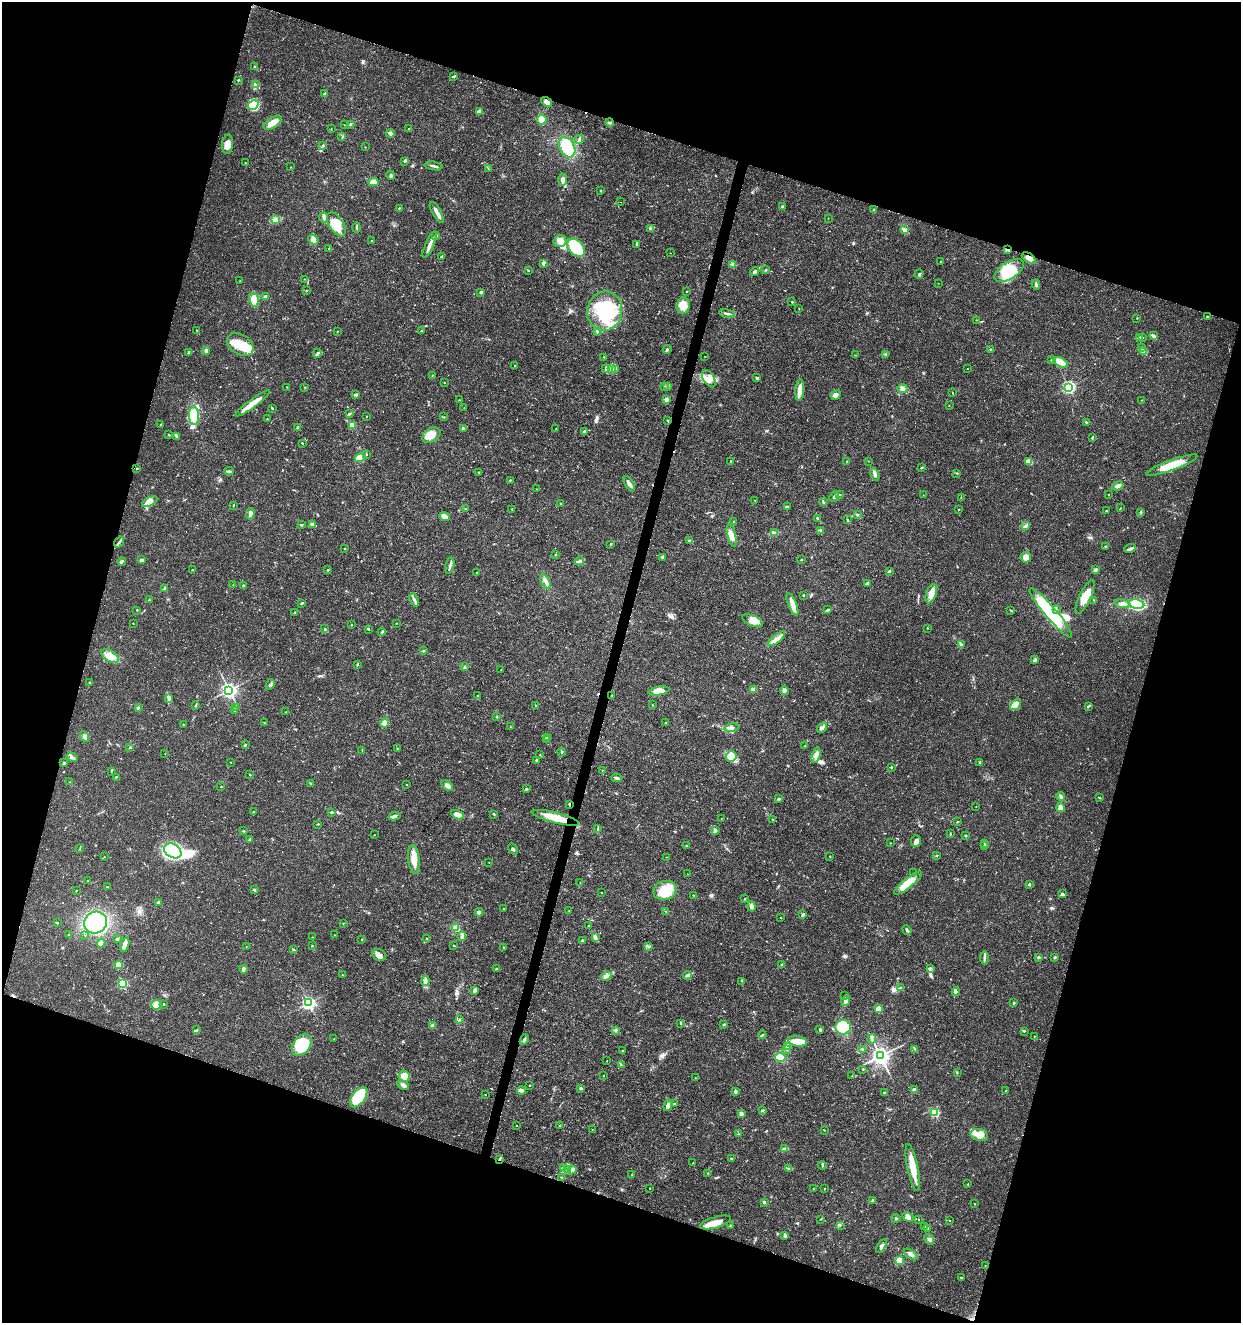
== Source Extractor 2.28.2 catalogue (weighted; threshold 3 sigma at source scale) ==
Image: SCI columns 285-5240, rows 6-5286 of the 5462 x 5297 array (HDU 1 of 3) = the unmasked area's bounding box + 8 px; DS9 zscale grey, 4 x 4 block average (1 PNG px = mean of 4 x 4 image px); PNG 1243 x 1325 px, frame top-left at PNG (2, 2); each listed source drawn as its Kron ellipse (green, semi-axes under 4 px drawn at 4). Shown black and unused: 36% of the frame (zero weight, under 3 of 4 exposures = <1% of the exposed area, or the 3 px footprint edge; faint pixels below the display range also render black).
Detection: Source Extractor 2.28.2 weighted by HDU 2 'WHT'. Background 0.0178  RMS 0.0021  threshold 0.00932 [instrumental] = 3 sigma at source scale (4.5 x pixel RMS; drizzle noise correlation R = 1.50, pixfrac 1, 0.0396/0.0396 arcsec/px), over >= 5 px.
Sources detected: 655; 5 inside a brighter object's white glare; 7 cosmic-ray / hot-pixel residue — neither listed nor drawn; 14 coinciding with a brighter row at this scale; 36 inside a brighter listed object's ellipse — not listed separately; of the other 593, all 500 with FLUX_AUTO >= 0.389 (the completeness limit of this list) listed and drawn (93 fainter detections not listed), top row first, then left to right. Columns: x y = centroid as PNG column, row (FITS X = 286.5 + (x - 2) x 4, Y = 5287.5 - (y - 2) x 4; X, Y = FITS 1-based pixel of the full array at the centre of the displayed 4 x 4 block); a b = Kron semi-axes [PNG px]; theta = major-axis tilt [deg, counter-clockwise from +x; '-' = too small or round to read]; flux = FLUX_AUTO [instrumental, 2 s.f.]
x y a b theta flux
254 66 2 2 - 0.72
453 76 4 2 - 1.3
238 80 2 2 - 0.81
255 85 3 2 - 1.5
325 94 3 2 - 3.2
546 102 6 4 -35 4.9
253 105 6 3 31 37
480 111 4 3 - 5.7
542 120 5 5 - 13
273 123 10 5 33 12
610 123 4 2 - 1.8
350 124 3 2 - 1.4
345 125 2 2 - 0.49
331 129 2 2 - 0.43
409 129 2 2 - 0.46
390 133 4 3 - 4
342 137 2 2 - 0.55
579 139 4 3 - 2.1
227 144 10 5 85 11
323 146 3 2 - 1.1
365 147 2 2 - 0.42
567 147 11 7 -61 43
404 161 2 2 - 0.74
245 163 2 2 - 0.69
434 166 9 2 -9 3.1
290 167 2 2 - 0.41
488 168 2 2 - 0.76
391 175 5 2 - 2.2
563 180 6 4 88 5.2
373 182 5 3 - 11
601 191 2 2 - 0.69
621 202 2 2 - 1.4
782 207 3 3 - 2.8
399 208 2 2 - 0.85
874 210 2 2 - 3.2
437 212 12 3 -60 6.2
323 217 5 2 - 2.4
828 218 2 2 - 0.41
276 219 2 2 - 1.2
336 224 13 7 -58 24
356 227 5 2 - 1.3
651 229 3 2 - 1.3
905 230 4 3 - 2.2
436 235 2 2 - 5.2
313 240 6 4 -37 4.6
372 241 2 2 - 0.75
560 241 6 6 - 10
637 244 3 2 - 0.93
430 245 14 3 66 6.5
576 248 11 7 -43 50
329 249 2 2 - 0.58
1008 250 4 2 - 1.4
670 253 2 2 - 0.4
442 256 4 2 - 1.4
1029 258 8 3 -34 8.1
941 262 2 2 - 0.65
543 263 3 2 - 3.5
733 264 4 3 - 1.9
766 270 2 2 - 0.82
1009 270 16 8 33 52
528 271 2 2 - 1.6
755 271 5 2 - 3.7
919 274 5 2 - 0.99
304 279 3 2 - 0.72
239 281 2 2 - 0.48
938 283 2 2 - 0.47
1036 284 5 2 - 2.5
306 290 2 2 - 0.46
687 291 2 2 - 0.67
481 292 2 2 - 5.6
265 296 3 3 - 1.5
254 300 7 5 -75 25
792 302 2 2 - 2.1
683 306 8 6 80 11
799 309 2 2 - 0.43
605 311 20 17 77 92
727 313 8 2 -9 3.6
1208 317 2 2 - 5.3
1137 318 2 2 - 0.63
976 320 2 2 - 0.43
197 330 2 2 - 0.95
337 331 2 2 - 0.49
422 331 2 2 - 0.66
597 331 4 2 - 2
1153 336 4 2 - 2
1142 337 2 2 - 1.8
1139 338 2 2 - 11
240 344 14 10 -32 34
1141 348 2 2 - 4
667 349 4 3 - 2.2
990 349 2 2 - 1
206 351 4 2 - 1.4
1144 352 3 2 - 1.5
189 353 3 2 - 1.5
317 353 4 2 - 1.9
886 354 3 2 - 2.1
855 355 2 2 - 0.51
604 357 2 2 - 1.4
705 357 2 2 - 0.7
1051 360 2 2 - 1.2
1060 362 8 3 -30 14
514 366 2 2 - 1.3
612 368 2 2 - 0.88
606 369 2 2 - 0.96
616 369 2 2 - 0.42
967 369 2 2 - 0.55
432 375 3 2 - 0.8
757 378 3 2 - 1.8
709 379 9 5 -58 9.7
444 383 2 2 - 0.47
664 386 2 2 - 0.6
667 386 2 2 - 0.63
287 387 2 2 - 1
305 387 2 2 - 0.64
1069 387 2 2 - 250
902 388 5 4 - 3.9
800 390 11 4 85 15
952 393 2 2 - 0.55
356 395 2 2 - 6.2
836 395 5 4 - 4.5
666 399 2 2 - 11
459 400 2 2 - 0.51
1142 400 2 2 - 0.39
252 403 21 4 36 17
949 405 2 2 - 0.74
272 408 2 2 - 1.6
464 408 2 2 - 0.39
349 414 4 2 - 1.3
194 416 9 5 -87 48
366 416 2 2 - 0.63
444 417 2 2 - 0.68
267 419 2 2 - 0.63
668 421 3 2 - 0.78
1086 422 2 2 - 0.94
161 424 3 2 - 0.79
352 425 2 2 - 46
298 427 2 2 - 0.96
463 428 3 3 - 2
556 429 3 2 - 0.93
584 432 4 2 - 2
169 435 2 2 - 0.78
431 435 10 7 32 14
176 436 2 2 - 0.85
1092 438 4 2 - 0.9
302 443 2 2 - 1.6
366 454 2 2 - 0.72
360 458 5 4 - 18
731 461 3 2 - 0.83
847 461 2 2 - 0.88
869 461 2 2 - 0.49
1029 462 4 3 - 14
1172 465 27 5 21 31
922 467 3 2 - 0.81
137 468 2 2 - 0.9
229 471 5 2 - 1.7
478 472 2 2 - 0.56
957 473 2 2 - 0.95
875 475 6 3 -70 3.3
510 480 2 2 - 0.83
629 484 8 3 -58 6
1118 486 6 3 15 5.4
536 489 2 2 - 0.48
840 494 2 2 - 1.5
1108 494 2 2 - 0.53
923 495 2 2 - 0.51
834 496 6 2 50 2
961 497 2 2 - 0.44
755 500 2 2 - 0.56
150 502 8 3 25 5.6
823 502 4 2 - 1.2
561 503 2 2 - 0.98
233 505 2 2 - 0.89
787 506 3 2 - 1.2
1120 508 3 2 - 0.5
466 509 2 2 - 1.1
512 509 2 2 - 1.3
959 509 2 2 - 0.79
1106 511 2 2 - 1
1141 512 2 2 - 0.77
250 514 6 3 82 5.9
857 515 2 2 - 0.76
445 516 5 3 - 8.7
817 518 3 2 - 1.3
847 520 3 2 - 1.1
734 522 3 2 - 1.9
301 525 3 2 - 1.2
313 525 3 2 - 6.5
1026 526 3 3 - 2.3
821 531 2 2 - 0.97
774 533 4 3 - 4.6
732 535 11 4 -76 8.8
690 541 3 2 - 3.1
119 542 6 2 57 2.9
610 544 2 2 - 0.75
1105 547 3 3 - 1.3
345 549 2 2 - 1.1
1130 549 6 2 19 3.6
555 555 2 2 - 0.47
663 557 3 3 - 2.1
1026 557 5 5 - 9.9
142 560 3 2 - 4.5
801 560 2 2 - 1.2
122 561 4 2 - 1.6
579 561 5 3 - 2.8
450 566 8 3 77 3.9
192 569 2 2 - 0.45
328 570 2 2 - 0.92
1095 570 4 3 - 2.3
889 571 4 2 - 1.8
476 572 2 2 - 1.3
545 581 8 3 -60 4.8
868 583 3 2 - 2.2
233 585 2 2 - 0.48
243 585 2 2 - 1.4
164 589 4 2 - 2.1
931 594 10 5 71 11
803 595 2 2 - 1.9
1085 597 18 6 65 22
149 600 2 2 - 0.78
414 600 7 3 -64 3.5
1094 600 2 2 - 0.65
302 603 3 2 - 1.7
792 604 12 4 -69 10
1122 604 8 3 -10 5.1
1137 604 8 4 -7 110
137 610 2 2 - 0.88
827 610 3 2 - 1.4
1011 610 3 2 - 0.95
1057 610 3 2 - 1.2
294 612 2 2 - 0.47
1051 613 32 6 -49 72
752 621 11 5 -23 10
133 623 2 2 - 0.46
396 623 2 2 - 0.45
351 625 2 2 - 0.62
927 628 2 2 - 0.68
325 629 3 2 - 0.81
368 629 3 2 - 1
382 632 4 2 - 1.6
777 639 10 4 39 8.2
962 645 3 2 - 1.4
423 651 3 2 - 1.2
110 656 10 5 -32 12
1035 660 4 3 - 2.2
357 664 3 2 - 1.1
465 667 2 2 - 1.3
501 670 2 2 - 0.43
89 682 2 2 - 1.1
270 684 5 2 - 2.6
229 690 3 3 - 510
753 690 3 3 - 6.8
659 691 11 4 10 19
785 691 5 2 - 2.1
612 695 2 2 - 0.68
477 696 3 2 - 0.73
169 698 3 2 - 1.7
535 705 2 2 - 1.1
652 705 2 2 - 0.42
1016 705 6 4 49 5.2
196 706 3 2 - 0.83
1088 706 4 2 - 1.2
138 708 3 2 - 1.3
235 708 2 2 - 1.1
235 711 3 2 - 1.2
286 712 3 2 - 0.48
497 716 2 2 - 0.96
265 723 2 2 - 0.64
384 723 4 3 - 13
666 723 2 2 - 0.81
183 725 2 2 - 0.49
511 727 2 2 - 0.58
732 727 7 3 10 4.5
822 728 6 4 44 3.5
84 736 5 3 - 3.4
548 738 2 2 - 4
547 740 4 2 - 1.5
245 745 2 2 - 0.81
805 746 2 2 - 0.83
130 747 3 2 - 0.84
397 749 2 2 - 0.86
362 751 3 2 - 0.55
561 752 4 2 - 1.6
165 753 2 2 - 0.43
540 754 2 2 - 0.46
816 755 8 4 74 5.5
72 757 6 3 -34 3.4
731 757 5 5 - 18
536 760 2 2 - 2.5
231 762 2 2 - 0.69
980 762 2 2 - 3.2
64 763 3 2 - 1.7
891 767 3 2 - 0.75
602 770 2 2 - 0.41
111 771 4 2 - 0.74
249 775 2 2 - 0.62
116 777 3 2 - 0.62
617 778 5 2 - 3.1
70 782 2 2 - 0.5
310 783 3 2 - 0.87
407 785 2 2 - 1
447 786 7 3 -34 4.8
221 787 2 2 - 1.2
526 789 3 2 - 1.9
1061 797 4 3 - 3
1099 798 2 2 - 0.44
779 799 3 3 - 1.4
569 804 3 2 - 1.2
976 806 2 2 - 0.63
1060 808 4 3 - 7.2
253 812 3 2 - 1.1
331 812 3 2 - 1.5
494 814 3 2 - 0.89
458 815 6 3 -27 14
394 816 6 3 13 3.2
555 818 24 5 -14 29
721 819 2 2 - 0.42
773 819 2 2 - 0.57
957 822 3 2 - 0.65
318 824 2 2 - 1.5
598 828 3 2 - 0.75
715 830 3 2 - 1.7
243 831 2 2 - 0.92
950 834 3 2 - 0.79
374 835 2 2 - 0.71
966 835 2 2 - 3
249 839 2 2 - 0.82
916 841 6 5 - 4.8
890 843 2 2 - 0.52
984 844 3 2 - 0.86
687 845 2 2 - 2.4
984 846 2 2 - 0.89
80 849 2 2 - 0.63
513 849 6 2 -55 2.1
173 851 9 6 -34 88
937 855 3 2 - 1
830 856 2 2 - 0.72
104 857 2 2 - 0.45
666 857 2 2 - 0.5
414 859 14 6 -84 16
489 863 2 2 - 0.49
914 873 2 2 - 0.82
687 874 2 2 - 0.5
87 881 2 2 - 0.77
580 883 2 2 - 0.51
908 883 17 5 39 26
1029 884 3 2 - 0.99
107 887 2 2 - 0.57
76 890 2 2 - 0.5
254 890 2 2 - 6.4
665 890 12 9 15 37
602 893 2 2 - 0.49
1062 894 4 3 - 2.1
693 895 2 2 - 0.87
744 899 2 2 - 0.88
158 902 4 3 - 1.7
751 906 5 3 - 4.1
504 908 2 2 - 0.44
569 911 3 2 - 0.93
666 911 2 2 - 0.6
479 912 4 3 - 3
803 915 3 3 - 2.7
781 918 2 2 - 0.62
57 923 2 2 - 2
95 923 12 10 30 150
343 924 2 2 - 0.43
588 925 2 2 - 0.97
456 928 3 3 - 9.3
907 930 5 2 - 2.4
69 934 2 2 - 0.64
85 935 2 2 - 0.62
334 935 2 2 - 0.64
462 936 5 2 - 2.2
312 937 2 2 - 0.52
595 937 4 3 - 3.6
427 938 2 2 - 0.59
117 939 2 2 - 2.8
362 939 3 2 - 0.73
583 941 3 2 - 1.1
101 943 4 4 - 4.4
125 945 8 3 74 11
312 945 2 2 - 0.59
454 945 2 2 - 1.4
649 946 3 2 - 1.2
246 947 2 2 - 0.4
504 947 3 2 - 0.64
294 950 3 2 - 0.89
379 955 7 5 -27 5.7
1038 957 3 2 - 2
1055 957 3 2 - 1.4
984 958 6 3 -85 3.1
119 965 4 3 - 11
782 965 2 2 - 0.58
930 968 2 2 - 9.4
243 969 4 3 - 3.7
496 969 2 2 - 2.7
342 975 2 2 - 0.79
687 975 4 3 - 3.5
606 976 6 3 31 3.2
425 981 5 4 - 3.1
742 981 2 2 - 0.41
122 983 2 2 - 120
901 988 2 2 - 3
475 990 4 3 - 3.8
956 991 4 3 - 2.4
845 996 2 2 - 1.7
846 1001 5 3 - 5.6
309 1003 2 2 - 300
1014 1003 2 2 - 0.9
164 1004 2 2 - 0.87
156 1005 5 4 - 14
878 1009 2 2 - 36
459 1019 2 2 - 0.61
681 1024 2 2 - 0.91
724 1024 3 2 - 1.1
433 1026 4 3 - 4.8
843 1027 7 7 - 80
197 1030 2 2 - 0.91
615 1030 3 2 - 0.97
820 1030 3 2 - 1.4
1024 1031 2 2 - 0.78
762 1035 4 2 - 1.2
1034 1036 2 2 - 0.44
334 1039 2 2 - 0.68
872 1039 5 2 - 2.2
524 1040 5 2 - 2.8
798 1041 9 5 -9 14
302 1045 12 8 54 47
787 1047 2 2 - 0.62
786 1049 3 2 - 0.9
863 1049 2 2 - 0.61
915 1049 3 2 - 1.1
622 1051 2 2 - 1.1
880 1056 3 3 - 860
780 1057 5 3 - 17
607 1061 2 2 - 0.57
621 1064 3 2 - 0.79
863 1069 2 2 - 1.5
957 1072 2 2 - 0.63
404 1076 6 5 - 14
604 1076 2 2 - 0.41
852 1076 2 2 - 0.39
695 1078 2 2 - 0.49
403 1085 6 4 -24 4.5
529 1085 3 2 - 0.63
581 1088 2 2 - 3.8
521 1090 4 2 - 5.9
914 1090 3 3 - 5.7
735 1091 4 3 - 2
1006 1091 2 2 - 1
884 1092 2 2 - 1.7
485 1095 2 2 - 0.75
359 1097 12 6 52 60
674 1103 2 2 - 1
668 1105 6 3 70 4.4
762 1111 3 2 - 0.86
935 1112 4 3 - 28
741 1114 4 3 - 3.9
517 1126 2 2 - 0.97
559 1126 2 2 - 1.9
593 1129 2 2 - 1.6
824 1130 2 2 - 0.58
738 1134 2 2 - 0.93
979 1135 9 6 -13 16
785 1149 4 2 - 5.2
731 1158 2 2 - 0.82
500 1159 2 2 - 1.9
693 1163 2 2 - 0.41
822 1165 4 2 - 1.6
563 1167 4 3 - 2.3
788 1168 3 2 - 1.4
913 1168 24 5 -78 23
567 1169 2 2 - 0.98
572 1170 4 3 - 2.6
708 1173 2 2 - 0.62
632 1175 2 2 - 0.84
561 1177 2 2 - 0.74
968 1184 2 2 - 0.49
650 1188 2 2 - 0.48
813 1189 2 2 - 0.59
825 1189 2 2 - 0.71
873 1200 3 2 - 1.3
764 1202 2 2 - 2.5
974 1204 2 2 - 0.58
908 1217 6 3 -27 3.8
896 1218 4 2 - 1
821 1219 2 2 - 0.65
919 1219 2 2 - 0.71
950 1220 2 2 - 0.53
716 1222 16 5 16 18
840 1225 2 2 - 0.71
731 1226 3 2 - 1.5
924 1226 2 2 - 0.63
927 1228 4 2 - 0.89
785 1236 4 2 - 1.8
929 1239 5 2 - 4
881 1246 8 3 62 4.2
911 1254 8 3 -36 3.9
899 1261 2 2 - 70
985 1265 2 2 - 0.62
961 1277 2 2 - 0.84
Overlapping masked pixels (flux is a lower limit): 6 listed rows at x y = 546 102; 1008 250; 1029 258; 612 695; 569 804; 500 1159
Diffuse or blended objects may show on this block-average render without a row.